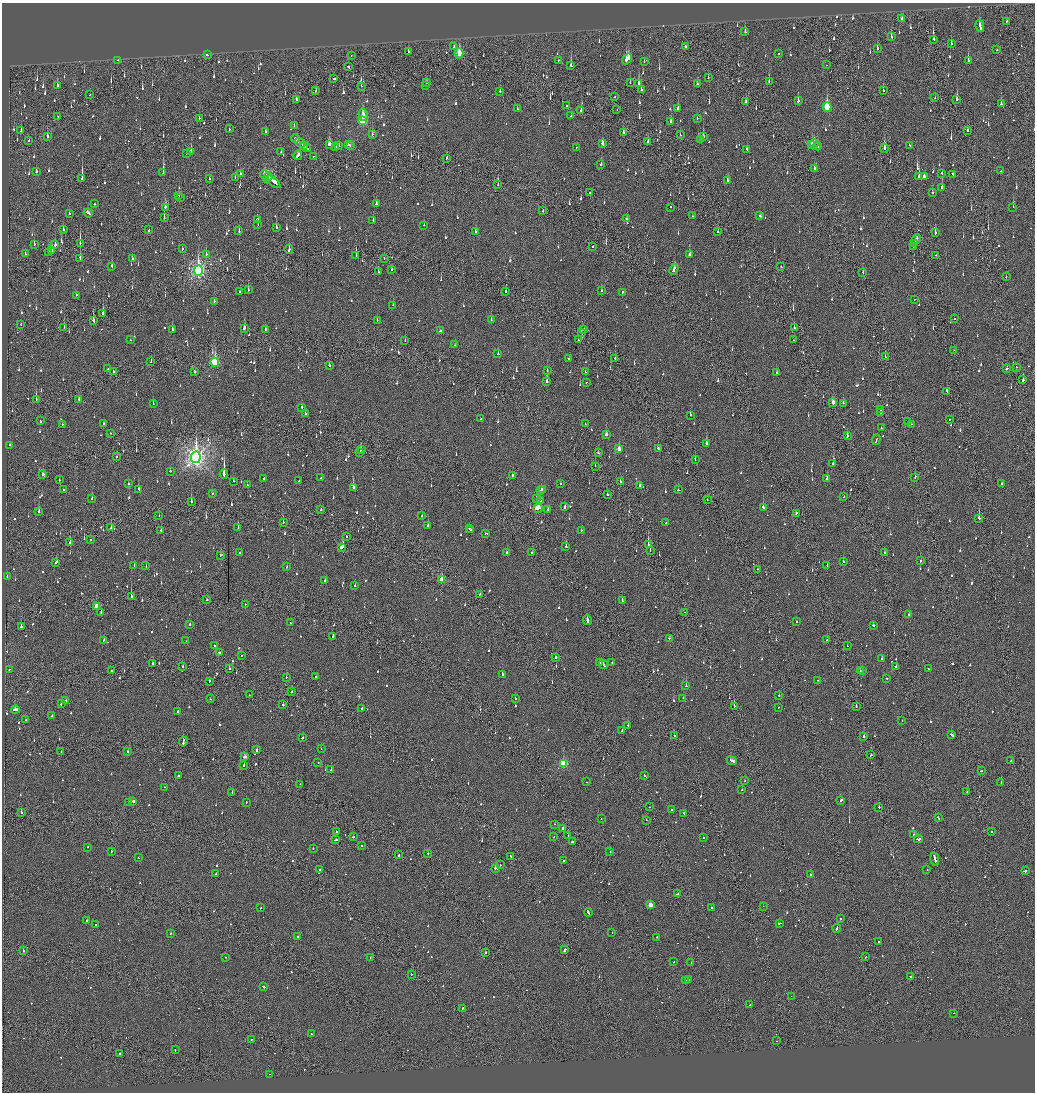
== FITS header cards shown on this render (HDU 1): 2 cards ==
NAXIS1  =                 2065
NAXIS2  =                 2180

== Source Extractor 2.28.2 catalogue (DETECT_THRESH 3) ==
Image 2065 x 2180 px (HDU 1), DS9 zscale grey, zoomed out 1/2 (1 PNG px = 2 x 2 image px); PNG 1037 x 1094 px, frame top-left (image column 1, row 2179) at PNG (2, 3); each listed source drawn as its Kron ellipse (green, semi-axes under 4 px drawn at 4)
Background -0.118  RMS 0.074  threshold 0.221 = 3 sigma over >= 5 px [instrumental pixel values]
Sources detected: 1410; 74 cannot appear on this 1/2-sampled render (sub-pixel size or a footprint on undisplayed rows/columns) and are neither listed nor drawn; of the other 1336, the 500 brightest by FLUX_AUTO listed and drawn (836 fainter detections omitted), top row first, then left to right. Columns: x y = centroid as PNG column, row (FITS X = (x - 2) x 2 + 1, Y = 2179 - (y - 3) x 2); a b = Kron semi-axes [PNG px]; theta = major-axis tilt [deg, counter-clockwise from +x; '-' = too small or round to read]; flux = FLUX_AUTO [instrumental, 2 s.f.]
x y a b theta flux
902 19 3 2 - 82
1007 22 3 1 - 49
980 26 6 2 -77 210
745 32 3 2 - 130
891 37 2 2 - 230
934 39 2 2 - 50
951 43 2 2 - 98
454 47 2 1 - 75
685 47 2 2 - 47
877 49 3 2 - 160
997 50 2 2 - 150
408 52 3 2 - 45
459 53 5 2 - 350
778 54 2 2 - 140
207 55 3 2 - 120
351 55 2 1 - 59
627 59 6 3 54 460
118 60 2 2 - 99
558 60 2 2 - 63
968 60 3 2 - 300
644 61 2 2 - 70
826 65 2 2 - 46
571 66 3 2 - 320
348 67 2 2 - 140
708 78 2 2 - 46
334 79 2 2 - 560
769 81 2 2 - 59
426 83 2 2 - 230
630 83 2 2 - 78
639 83 4 2 - 230
697 84 3 2 - 58
425 85 2 1 - 59
57 86 3 2 - 86
361 86 2 1 - 130
641 90 2 2 - 280
316 91 3 1 - 50
500 91 2 2 - 100
883 91 2 2 - 140
90 95 2 1 - 64
615 97 2 2 - 67
935 98 2 1 - 48
296 99 2 2 - 240
957 99 4 2 - 210
798 101 3 2 - 210
746 102 3 2 - 64
1001 104 3 2 - 210
567 106 2 2 - 46
827 107 5 3 - 710
517 109 2 1 - 48
617 109 2 1 - 90
678 109 4 2 - 120
581 111 2 2 - 190
363 115 6 3 -81 94
571 116 2 2 - 51
58 117 3 2 - 150
199 118 3 2 - 74
697 118 2 2 - 46
362 121 4 3 - 1100
671 122 3 2 - 220
294 125 2 2 - 49
229 129 2 2 - 55
21 131 2 2 - 62
265 131 2 2 - 46
967 131 3 2 - 110
623 132 3 2 - 81
372 134 2 2 - 46
680 135 2 2 - 50
47 136 3 2 - 270
703 137 3 2 - 220
295 138 4 2 - 240
700 140 2 2 - 49
28 141 2 2 - 73
648 141 4 2 - 81
300 143 5 2 - 520
602 144 4 2 - 130
812 144 3 2 - 110
814 144 5 2 - 140
303 145 2 2 - 180
329 145 3 2 - 670
338 145 3 2 - 52
348 145 3 2 - 170
909 145 2 2 - 48
351 146 3 2 - 170
817 146 4 2 - 110
306 147 5 2 - 530
336 147 2 2 - 51
576 147 2 2 - 130
884 148 5 2 - 190
747 149 2 2 - 49
191 151 4 2 - 220
281 152 2 2 - 240
187 154 2 2 - 57
298 155 4 2 - 110
313 156 2 2 - 50
446 158 2 2 - 67
601 165 2 2 - 280
815 168 3 2 - 61
1001 171 2 2 - 54
36 172 2 2 - 150
163 173 4 2 - 390
942 173 2 2 - 47
240 174 2 2 - 58
953 174 3 2 - 150
264 175 5 3 - 250
924 176 3 2 - 68
268 177 5 4 - 180
919 177 3 2 - 530
235 178 2 1 - 74
82 179 4 1 - 740
209 179 3 2 - 50
727 180 3 2 - 87
273 182 8 3 -40 480
498 185 2 1 - 67
942 188 2 2 - 220
932 192 2 2 - 45
590 193 2 2 - 50
179 195 2 2 - 56
181 197 2 1 - 110
94 204 2 1 - 130
376 204 3 2 - 59
165 207 3 1 - 380
671 207 2 2 - 52
1013 207 2 2 - 130
543 211 2 2 - 55
88 213 5 2 - 180
69 214 2 2 - 77
760 215 2 2 - 46
692 216 2 2 - 70
164 218 3 1 - 290
626 219 2 2 - 79
257 220 3 2 - 140
373 221 2 2 - 130
258 225 2 2 - 61
424 225 2 1 - 96
276 227 3 2 - 57
63 230 3 2 - 76
149 230 2 2 - 84
239 231 3 2 - 81
718 231 2 2 - 69
475 232 3 2 - 94
935 233 3 2 - 120
916 239 5 2 - 190
80 243 3 1 - 360
914 243 3 1 - 160
34 244 3 2 - 86
55 245 4 2 - 100
593 246 2 2 - 80
914 246 3 1 - 100
182 249 2 2 - 49
289 249 5 2 - 240
51 251 3 2 - 140
48 252 3 2 - 110
25 254 2 2 - 54
206 254 2 2 - 73
689 255 4 3 - 90
936 255 2 1 - 140
356 256 3 1 - 180
80 258 3 1 - 87
384 258 2 2 - 49
132 259 2 2 - 52
112 266 3 2 - 76
781 267 2 2 - 78
392 269 3 2 - 70
674 269 6 2 66 160
198 271 5 4 - 3900
378 272 2 2 - 88
863 272 2 2 - 77
1006 277 2 1 - 54
248 290 3 2 - 65
240 291 2 2 - 50
505 291 3 2 - 81
601 291 2 2 - 46
622 292 2 2 - 79
76 295 2 2 - 57
914 300 2 1 - 93
214 301 3 2 - 63
393 305 2 2 - 45
103 314 3 2 - 300
954 318 2 2 - 180
93 320 3 2 - 330
377 320 3 2 - 60
491 320 2 2 - 56
21 324 2 2 - 45
794 327 3 2 - 86
64 328 2 1 - 50
244 328 3 2 - 130
172 329 3 2 - 49
265 329 2 2 - 48
584 330 3 2 - 100
440 331 4 2 - 270
581 332 2 2 - 340
130 340 2 2 - 52
405 340 2 2 - 48
578 340 2 2 - 64
793 340 2 1 - 45
455 345 2 2 - 83
954 350 2 1 - 67
498 354 2 2 - 51
885 357 2 2 - 56
615 358 3 1 - 230
569 359 2 2 - 50
151 362 2 2 - 200
215 362 4 3 - 1300
329 365 3 2 - 260
1017 367 2 1 - 170
108 368 2 2 - 55
1007 369 3 2 - 100
113 371 2 2 - 240
195 371 3 2 - 200
547 371 2 2 - 72
585 372 2 2 - 110
776 373 3 2 - 47
1023 380 3 2 - 120
547 382 3 2 - 470
586 382 2 2 - 66
947 391 4 1 - 190
36 399 3 1 - 240
79 399 2 2 - 68
833 402 3 2 - 170
843 403 2 2 - 100
153 404 2 2 - 150
302 407 2 2 - 65
881 410 3 2 - 120
881 413 2 2 - 410
306 414 2 2 - 70
690 415 3 2 - 81
481 419 2 1 - 190
949 420 2 2 - 51
40 421 2 2 - 190
907 421 2 2 - 54
62 424 2 2 - 45
104 424 2 2 - 48
585 424 2 2 - 120
912 424 2 2 - 97
881 428 2 2 - 82
110 433 2 2 - 47
606 435 2 2 - 280
847 436 4 2 - 160
876 440 5 2 - 170
706 443 3 2 - 510
9 445 2 2 - 48
658 448 3 2 - 67
361 449 3 2 - 69
619 449 3 2 - 170
360 452 2 1 - 56
598 453 3 2 - 64
117 457 2 2 - 72
196 457 6 5 - 8700
695 460 2 1 - 56
833 464 2 2 - 78
595 466 2 1 - 51
170 471 2 2 - 170
224 474 4 2 - 1800
43 475 3 2 - 140
512 475 2 2 - 210
915 477 2 1 - 110
264 478 2 2 - 120
321 478 2 1 - 68
827 478 3 2 - 150
59 480 2 2 - 49
233 481 2 2 - 55
299 481 2 2 - 74
620 481 2 2 - 56
128 484 2 2 - 46
247 484 2 1 - 78
560 484 2 2 - 170
1001 484 2 2 - 59
639 485 2 2 - 48
353 487 3 2 - 500
138 489 3 2 - 68
542 489 3 2 - 45
63 490 2 2 - 74
678 490 2 2 - 46
541 491 2 2 - 140
212 493 2 2 - 50
607 494 2 2 - 54
844 497 2 2 - 85
536 498 2 2 - 75
92 499 2 2 - 54
707 500 2 2 - 58
540 501 3 2 - 140
191 502 3 2 - 300
565 507 3 2 - 84
763 507 3 2 - 240
538 508 5 3 - 920
548 509 2 2 - 110
321 510 2 2 - 180
39 512 3 2 - 150
796 513 2 2 - 71
159 516 2 1 - 60
422 516 2 2 - 60
979 518 2 2 - 300
283 522 2 2 - 54
666 523 2 2 - 53
428 526 2 2 - 87
238 527 2 2 - 220
111 528 2 2 - 110
469 528 2 2 - 75
161 530 2 2 - 120
471 530 2 1 - 87
581 530 2 2 - 48
485 533 2 2 - 46
347 537 2 2 - 82
91 540 2 2 - 65
70 543 2 2 - 230
648 545 3 1 - 550
342 547 3 2 - 350
566 547 2 2 - 160
650 550 2 1 - 59
239 553 2 2 - 330
507 553 2 2 - 58
532 553 3 2 - 110
884 553 2 2 - 130
221 555 2 2 - 49
921 561 2 2 - 150
56 562 3 2 - 75
843 562 2 2 - 160
827 565 2 2 - 59
134 566 3 2 - 99
146 566 2 2 - 120
287 567 2 2 - 56
757 569 2 2 - 48
7 577 2 2 - 55
442 579 3 2 - 330
325 580 2 2 - 47
355 586 2 2 - 53
480 594 2 2 - 55
131 596 2 2 - 240
207 600 2 2 - 180
622 601 2 2 - 69
245 604 2 1 - 49
97 606 3 2 - 300
101 612 2 1 - 53
684 612 2 1 - 71
909 615 2 2 - 55
587 620 5 2 - 340
796 621 2 2 - 91
291 623 2 1 - 290
190 624 2 2 - 64
873 625 2 2 - 66
21 627 2 2 - 130
333 636 2 2 - 55
669 638 2 2 - 71
104 640 2 2 - 71
827 640 2 1 - 51
186 641 2 2 - 47
214 645 2 2 - 53
847 646 2 2 - 49
219 652 4 2 - 180
242 655 2 2 - 48
555 658 3 2 - 65
882 658 2 1 - 110
599 662 2 2 - 220
612 663 2 2 - 100
153 664 2 2 - 170
603 664 5 2 - 160
183 666 2 1 - 74
896 667 2 2 - 97
229 668 2 2 - 85
928 669 2 2 - 45
9 670 2 1 - 48
862 670 2 2 - 140
111 671 3 1 - 110
860 671 2 2 - 58
502 675 4 2 - 150
286 677 2 1 - 59
316 677 2 2 - 79
886 678 2 2 - 53
818 680 2 2 - 100
209 681 3 1 - 69
686 686 2 2 - 410
292 691 2 1 - 78
249 695 2 1 - 46
779 695 2 2 - 50
515 698 2 2 - 95
683 698 2 2 - 60
210 699 2 1 - 65
66 701 2 2 - 50
61 704 2 2 - 85
283 705 2 2 - 110
734 706 2 1 - 240
856 706 2 1 - 160
362 708 2 2 - 61
778 708 2 2 - 80
15 710 4 2 - 220
178 711 2 2 - 63
52 716 2 2 - 52
26 720 2 2 - 55
902 721 2 2 - 59
628 725 2 2 - 85
622 731 2 1 - 65
952 735 3 2 - 140
674 736 2 2 - 82
864 736 2 2 - 130
303 738 3 2 - 93
183 742 5 2 - 220
321 749 2 2 - 47
257 750 3 2 - 150
61 752 2 1 - 78
128 752 2 2 - 180
871 755 2 1 - 57
245 757 3 2 - 150
732 761 5 2 - 470
1011 761 2 2 - 54
318 762 2 2 - 56
563 763 3 3 - 900
244 765 2 1 - 94
331 770 2 2 - 270
981 771 2 1 - 67
644 775 2 2 - 60
179 776 2 2 - 300
745 781 2 2 - 96
587 782 2 1 - 88
1001 782 2 2 - 140
300 784 2 1 - 56
164 787 2 2 - 56
742 790 2 2 - 71
967 791 2 2 - 57
232 792 2 2 - 52
841 800 3 2 - 300
133 801 3 2 - 190
129 802 2 2 - 77
246 802 2 2 - 85
650 807 2 2 - 59
879 807 2 1 - 200
671 810 2 2 - 47
21 812 2 2 - 110
684 813 2 2 - 49
938 818 3 2 - 190
601 819 2 2 - 55
646 820 2 1 - 150
554 824 2 1 - 56
563 829 2 2 - 96
336 831 2 2 - 130
992 832 2 2 - 290
914 835 2 2 - 230
568 836 2 1 - 51
353 837 2 2 - 1200
554 837 2 2 - 56
703 837 2 2 - 54
918 839 4 2 - 280
335 840 4 2 - 110
572 842 2 2 - 200
362 846 2 2 - 59
87 847 2 2 - 60
313 848 2 2 - 59
111 851 2 2 - 120
610 852 2 2 - 160
428 853 2 2 - 59
399 855 2 1 - 62
510 856 2 1 - 65
138 858 2 2 - 49
935 859 7 2 -77 460
563 861 2 2 - 48
500 865 2 2 - 59
495 868 3 2 - 430
319 869 2 2 - 53
927 869 2 2 - 66
1025 871 3 2 - 250
216 874 3 2 - 69
811 875 2 2 - 430
677 894 3 2 - 85
650 905 3 2 - 190
763 906 2 2 - 57
261 907 2 2 - 76
711 908 2 2 - 120
588 912 4 2 - 200
840 919 2 2 - 67
87 920 2 2 - 65
779 923 2 1 - 150
95 924 2 1 - 220
837 928 4 2 - 170
171 933 2 2 - 58
612 933 2 2 - 46
298 936 2 2 - 79
657 937 2 2 - 64
879 941 2 2 - 72
565 950 4 2 - 290
23 951 2 2 - 100
485 952 2 2 - 250
225 957 2 2 - 48
370 957 2 1 - 50
865 957 2 1 - 140
674 961 2 2 - 62
691 962 2 2 - 55
411 974 2 2 - 58
911 977 3 2 - 86
686 980 2 2 - 77
688 980 2 2 - 49
263 987 3 2 - 140
791 996 2 1 - 48
750 1005 3 2 - 60
462 1008 2 2 - 120
954 1013 2 1 - 100
311 1034 2 2 - 55
251 1039 2 2 - 90
777 1041 2 1 - 51
175 1050 2 2 - 73
120 1054 2 2 - 290
269 1074 2 1 - 64
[836 fainter detections neither listed nor drawn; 74 sub-pixel or undisplayed-footprint detections neither listed nor drawn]